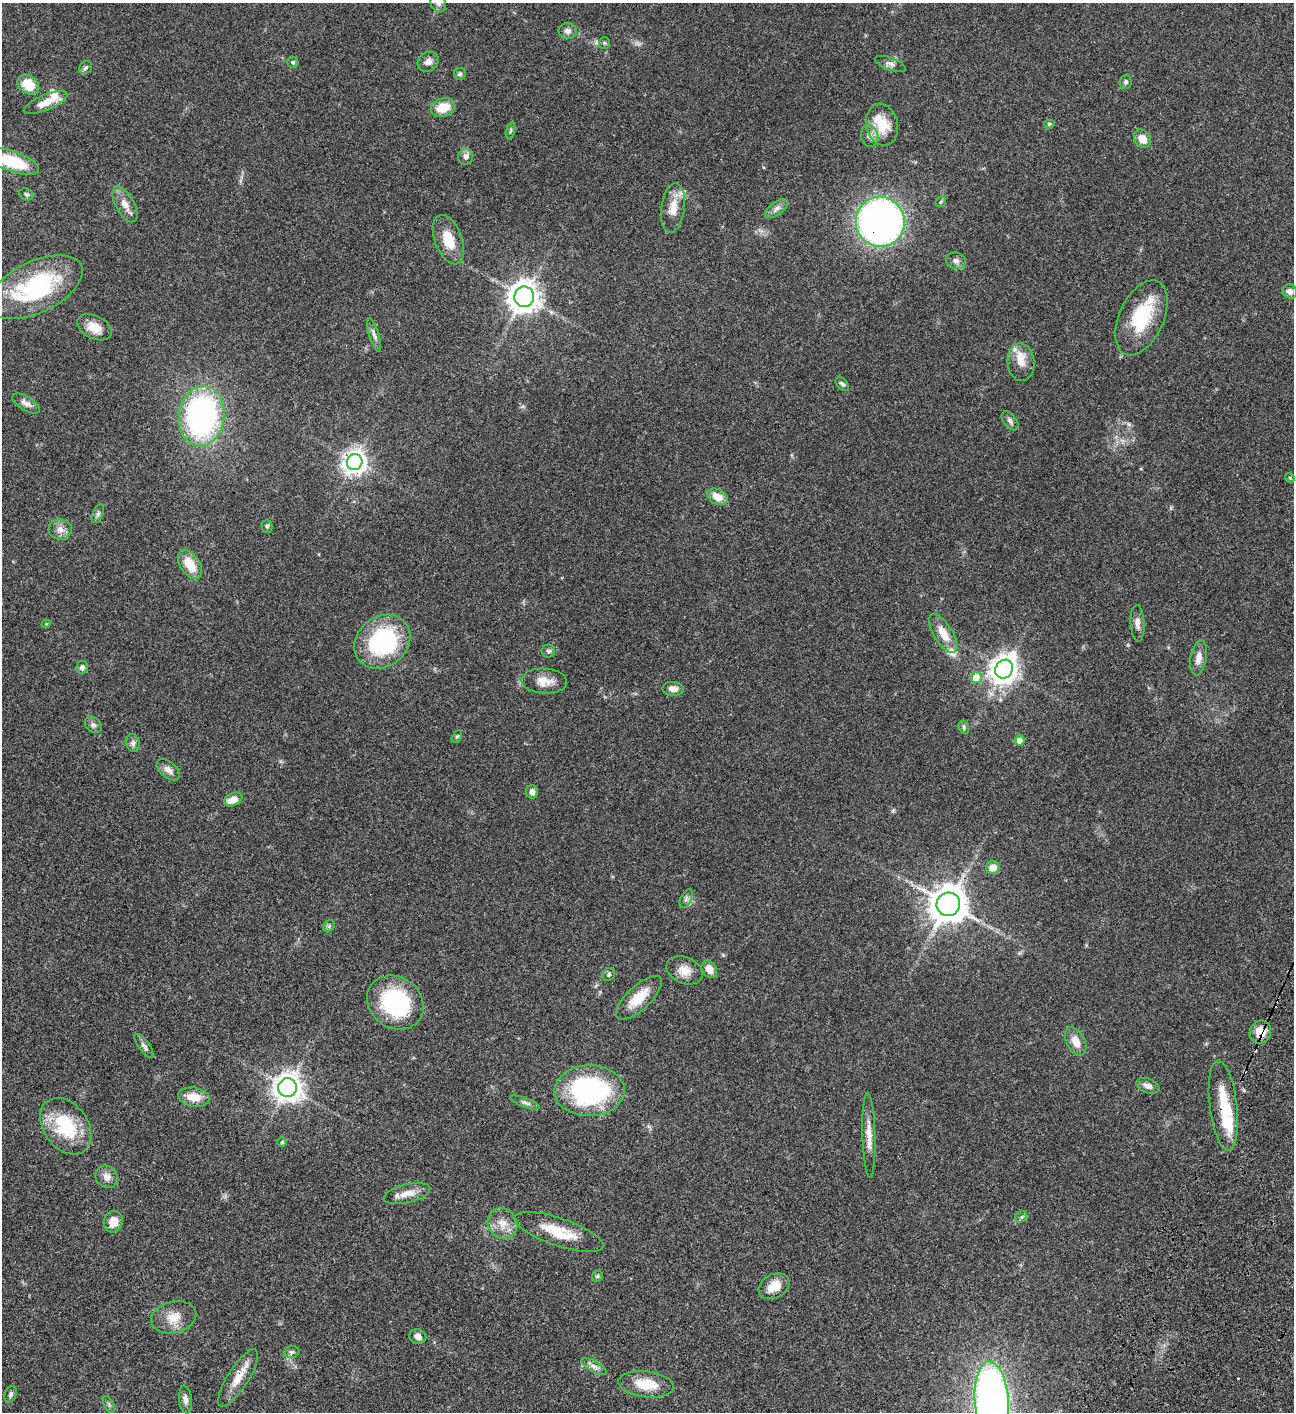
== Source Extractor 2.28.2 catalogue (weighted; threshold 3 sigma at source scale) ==
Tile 6 of 4 x 4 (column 2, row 2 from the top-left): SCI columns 1798-3089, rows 3023-4432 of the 6050 x 6047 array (HDU 1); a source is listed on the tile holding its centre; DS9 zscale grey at full resolution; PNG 1296 x 1414 px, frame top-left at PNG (2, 3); each listed source drawn as its Kron ellipse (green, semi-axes under 4 px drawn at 4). Shown black and unused: <1% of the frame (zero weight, under 3 of 4 exposures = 13% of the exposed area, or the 3 px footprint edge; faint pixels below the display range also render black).
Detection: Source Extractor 2.28.2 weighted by HDU 2 'WHT'; one run over the whole footprint, this tile lists its part. Background 0.0649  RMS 0.0059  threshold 0.0264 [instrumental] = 3 sigma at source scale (4.5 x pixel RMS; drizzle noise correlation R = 1.50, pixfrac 1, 0.05/0.05 arcsec/px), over >= 5 px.
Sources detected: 111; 1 cosmic-ray / hot-pixel residue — neither listed nor drawn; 7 inside a brighter listed object's ellipse — not listed separately; the other 103 listed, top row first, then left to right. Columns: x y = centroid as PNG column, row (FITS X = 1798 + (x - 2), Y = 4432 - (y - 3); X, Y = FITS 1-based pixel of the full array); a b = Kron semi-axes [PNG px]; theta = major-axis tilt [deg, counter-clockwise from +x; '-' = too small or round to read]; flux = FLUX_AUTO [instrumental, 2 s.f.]
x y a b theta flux
438 3 9 7 -64 1.9
568 31 9 7 -9 2.3
604 43 6 5 - 0.82
293 62 6 5 - 0.98
428 62 11 9 36 3.1
890 64 16 6 -20 2.3
86 68 7 5 46 1.2
460 74 6 6 - 1.1
1126 82 7 6 - 1.3
28 85 12 8 -32 12
45 103 23 7 23 8.4
443 108 12 9 16 11
1049 124 5 4 - 0.92
882 125 21 16 -76 14
511 131 8 3 71 0.88
870 136 11 8 -78 2.9
1142 139 10 8 -58 5.9
466 156 8 7 - 2.5
13 161 28 10 -19 27
26 194 7 5 -28 1.1
941 202 6 4 47 0.78
125 204 19 9 -61 5.3
673 208 25 11 82 8.4
777 209 13 6 36 2.6
880 222 25 24 - 260
448 240 26 13 -69 12
956 261 10 8 -17 2.4
36 287 51 26 26 68
1290 291 7 6 - 2.7
524 297 10 10 - 710
1141 318 40 22 65 31
94 327 18 11 -26 7.7
374 335 17 5 -73 2.3
1021 362 19 13 -86 7.2
842 384 8 5 -45 1.3
26 404 15 7 -31 3
202 416 30 22 83 140
1010 421 11 6 -51 1.8
355 462 8 7 - 430
1290 478 5 3 - 0.57
717 497 11 7 -28 6.5
98 514 10 5 66 1.5
267 526 6 5 - 0.99
60 529 11 10 - 3.8
190 564 16 9 -57 12
1137 623 18 7 -87 3.1
46 624 4 4 - 0.5
943 633 22 9 -58 9
382 642 30 25 39 65
548 651 7 6 - 1.4
1199 658 17 8 80 4.3
82 667 6 6 - 2.2
1004 669 10 8 59 580
976 678 5 5 - 12
544 681 23 12 -3 7.2
673 689 10 7 -3 4.3
93 725 9 7 -44 1.8
964 727 7 5 -71 1.1
457 736 7 4 62 0.86
1020 741 5 5 - 5.7
133 743 9 6 -73 1.8
168 770 13 8 -40 3.4
532 792 7 6 - 2.8
233 800 10 6 25 6.5
993 868 7 6 - 5.2
686 899 10 5 63 1.6
948 904 12 11 - 1100
329 926 7 5 47 1
709 969 9 7 -56 5.5
685 970 19 13 -22 6.6
609 974 7 6 - 1.1
639 998 29 11 43 12
395 1003 30 25 -37 52
1260 1032 11 10 - 9.2
1076 1041 15 9 -63 6.3
144 1046 14 5 -55 2
1148 1086 12 7 -21 2.8
287 1088 9 9 - 600
589 1091 35 25 1 79
194 1097 16 9 -10 9.3
525 1103 16 5 -20 1.9
1223 1106 45 13 -83 22
66 1126 31 22 -53 31
869 1135 42 6 -88 6.6
282 1142 5 5 - 0.62
107 1177 12 10 -47 3.9
407 1194 24 9 13 6.2
1021 1217 6 5 - 0.99
113 1221 11 9 74 6.6
502 1223 16 14 -55 6.9
559 1232 47 14 -19 17
597 1276 6 5 - 0.87
774 1286 16 12 28 8.5
174 1317 23 15 14 9
418 1336 8 7 - 2.9
291 1352 8 5 15 1.4
594 1366 14 5 -30 2.6
238 1378 33 10 58 9.3
646 1384 28 13 -7 14
11 1394 8 5 71 1.4
185 1400 14 6 -83 2.7
992 1402 41 17 -85 330
109 1405 9 5 -64 1.2
Overlapping masked pixels (flux is a lower limit): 5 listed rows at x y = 880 222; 355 462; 1260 1032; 1223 1106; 238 1378
Isophote crosses this tile's border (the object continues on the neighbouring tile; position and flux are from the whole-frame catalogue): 3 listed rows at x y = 438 3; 13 161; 992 1402